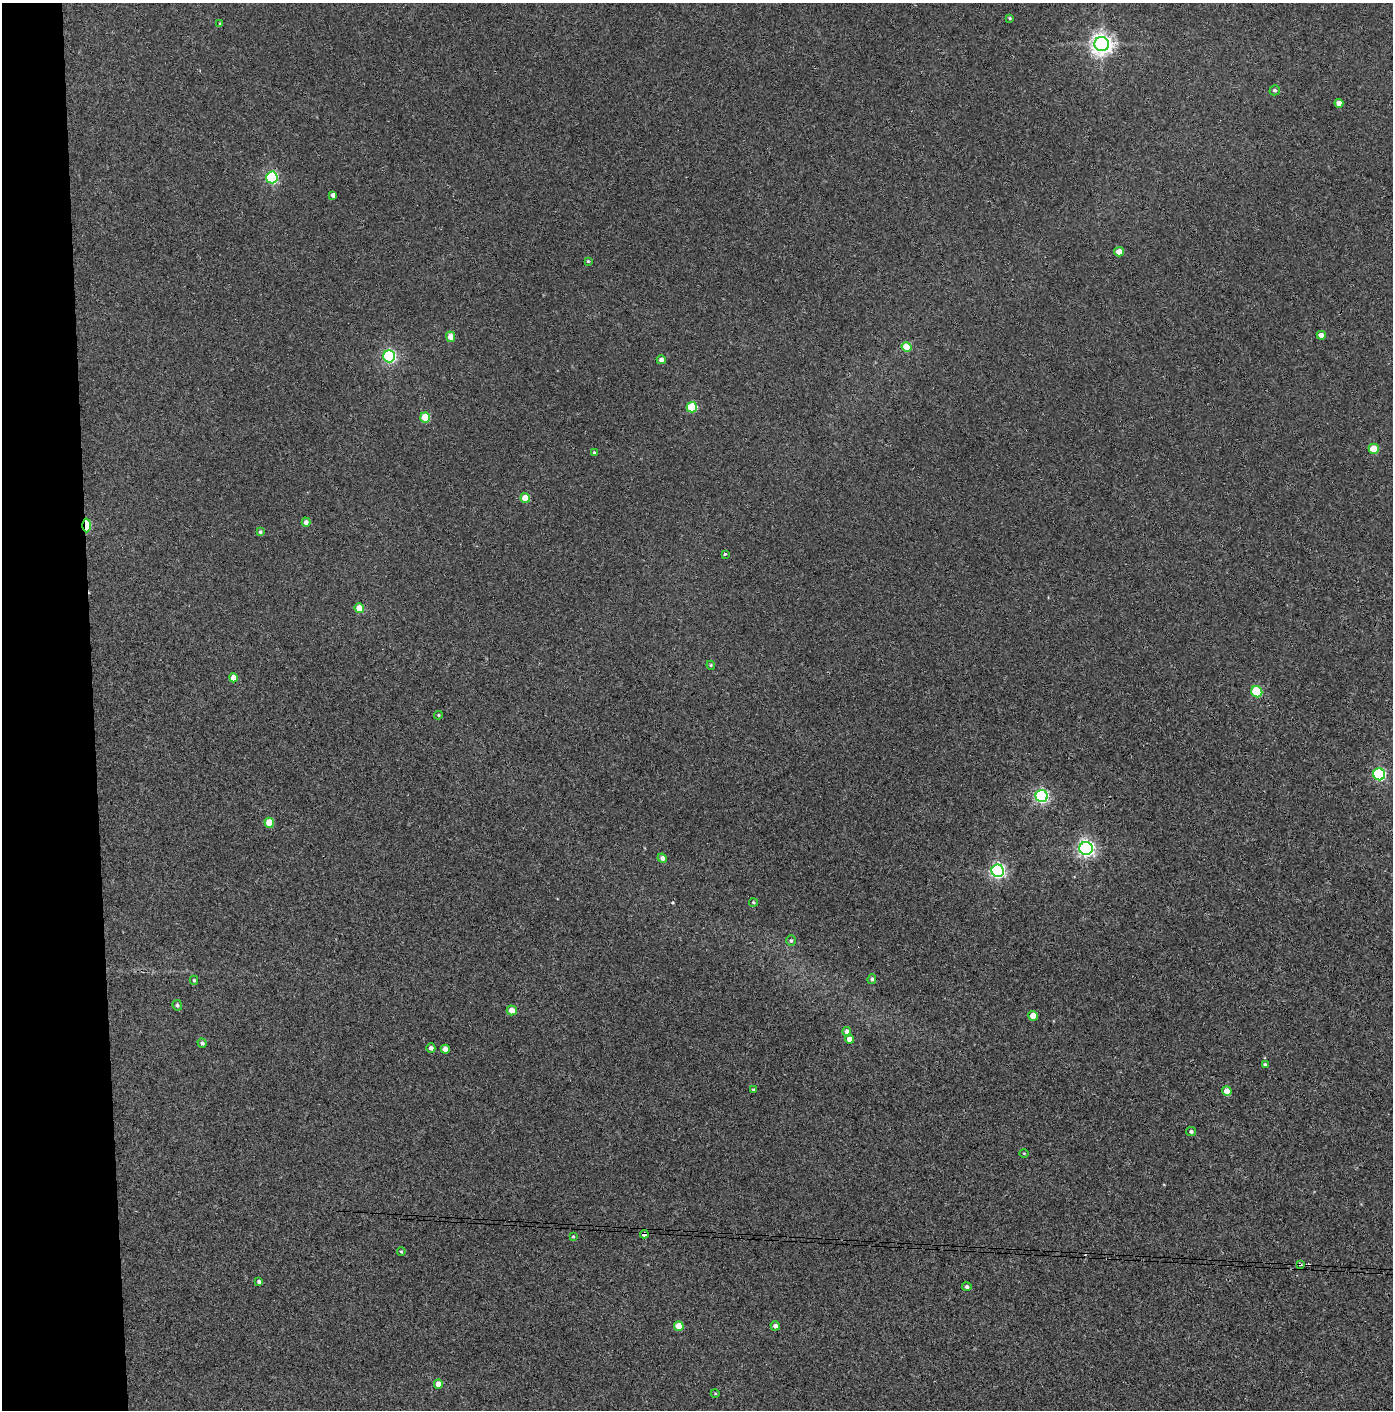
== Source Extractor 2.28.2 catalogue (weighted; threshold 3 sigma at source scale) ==
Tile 4 of 3 x 3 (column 1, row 2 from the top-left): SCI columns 75-1465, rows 1414-2821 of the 4319 x 4236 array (HDU 1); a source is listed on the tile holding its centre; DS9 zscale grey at full resolution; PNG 1395 x 1412 px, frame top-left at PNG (2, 3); each listed source drawn as its Kron ellipse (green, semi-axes under 4 px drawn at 4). Shown black and unused: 7% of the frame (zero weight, under 3 of 4 exposures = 6% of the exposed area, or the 3 px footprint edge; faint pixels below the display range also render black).
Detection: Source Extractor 2.28.2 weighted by HDU 2 'WHT'; one run over the whole footprint, this tile lists its part. Background 0.072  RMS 0.0055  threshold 0.0248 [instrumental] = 3 sigma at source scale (4.5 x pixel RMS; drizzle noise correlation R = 1.50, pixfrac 1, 0.05/0.05 arcsec/px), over >= 5 px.
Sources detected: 63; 2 cosmic-ray / hot-pixel residue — neither listed nor drawn; the other 61 listed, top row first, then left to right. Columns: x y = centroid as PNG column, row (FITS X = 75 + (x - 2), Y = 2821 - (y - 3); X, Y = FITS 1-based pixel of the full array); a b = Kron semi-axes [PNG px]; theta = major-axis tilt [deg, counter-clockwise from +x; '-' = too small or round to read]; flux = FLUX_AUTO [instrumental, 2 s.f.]
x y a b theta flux
1010 18 4 3 - 0.65
220 24 4 4 - 0.58
1102 44 7 7 - 380
1275 90 5 5 - 0.93
1339 103 4 4 - 3.4
272 177 6 5 - 66
333 195 4 4 - 2.2
1119 252 5 4 - 4.3
588 261 4 4 - 0.52
1321 335 4 4 - 2.9
451 337 5 4 - 5.5
907 347 5 5 - 14
389 356 6 6 - 98
661 360 4 4 - 2.2
692 407 5 5 - 26
425 417 5 5 - 15
1374 449 5 5 - 12
594 453 4 3 - 0.86
525 498 5 4 - 9.3
306 522 5 4 - 2.4
87 525 7 3 89 29
260 532 4 3 - 0.91
725 554 3 2 - 1.6
359 608 5 4 - 8.4
711 665 4 4 - 0.67
233 678 4 4 - 5.7
1257 692 6 5 - 23
438 715 4 4 - 0.64
1379 774 6 6 - 73
1042 796 6 6 - 100
269 823 5 4 - 11
1086 848 6 6 - 190
662 858 5 4 - 2.1
998 871 6 6 - 140
753 902 4 4 - 0.74
791 940 5 4 - 0.87
872 979 5 4 - 1
194 980 4 4 - 0.71
177 1005 5 4 - 1.2
512 1010 5 5 - 4.2
1033 1016 5 4 - 6.9
847 1032 4 4 - 2.7
849 1039 4 4 - 3.6
202 1043 5 4 - 1.4
431 1048 4 4 - 1.7
445 1049 4 4 - 3.2
1265 1064 4 3 - 0.81
753 1089 3 2 - 0.45
1227 1091 5 4 - 4.6
1191 1131 5 4 - 1.1
1024 1153 5 3 - 0.42
644 1234 4 4 - 2.3
573 1237 3 3 - 0.51
401 1252 4 3 - 0.65
1300 1264 3 3 - 1
259 1282 4 3 - 1.3
967 1287 4 4 - 1.3
679 1326 5 4 - 12
775 1326 5 4 - 1.9
438 1384 4 4 - 4.9
715 1393 4 3 - 0.44
Overlapping masked pixels (flux is a lower limit): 3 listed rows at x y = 87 525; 644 1234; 1300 1264